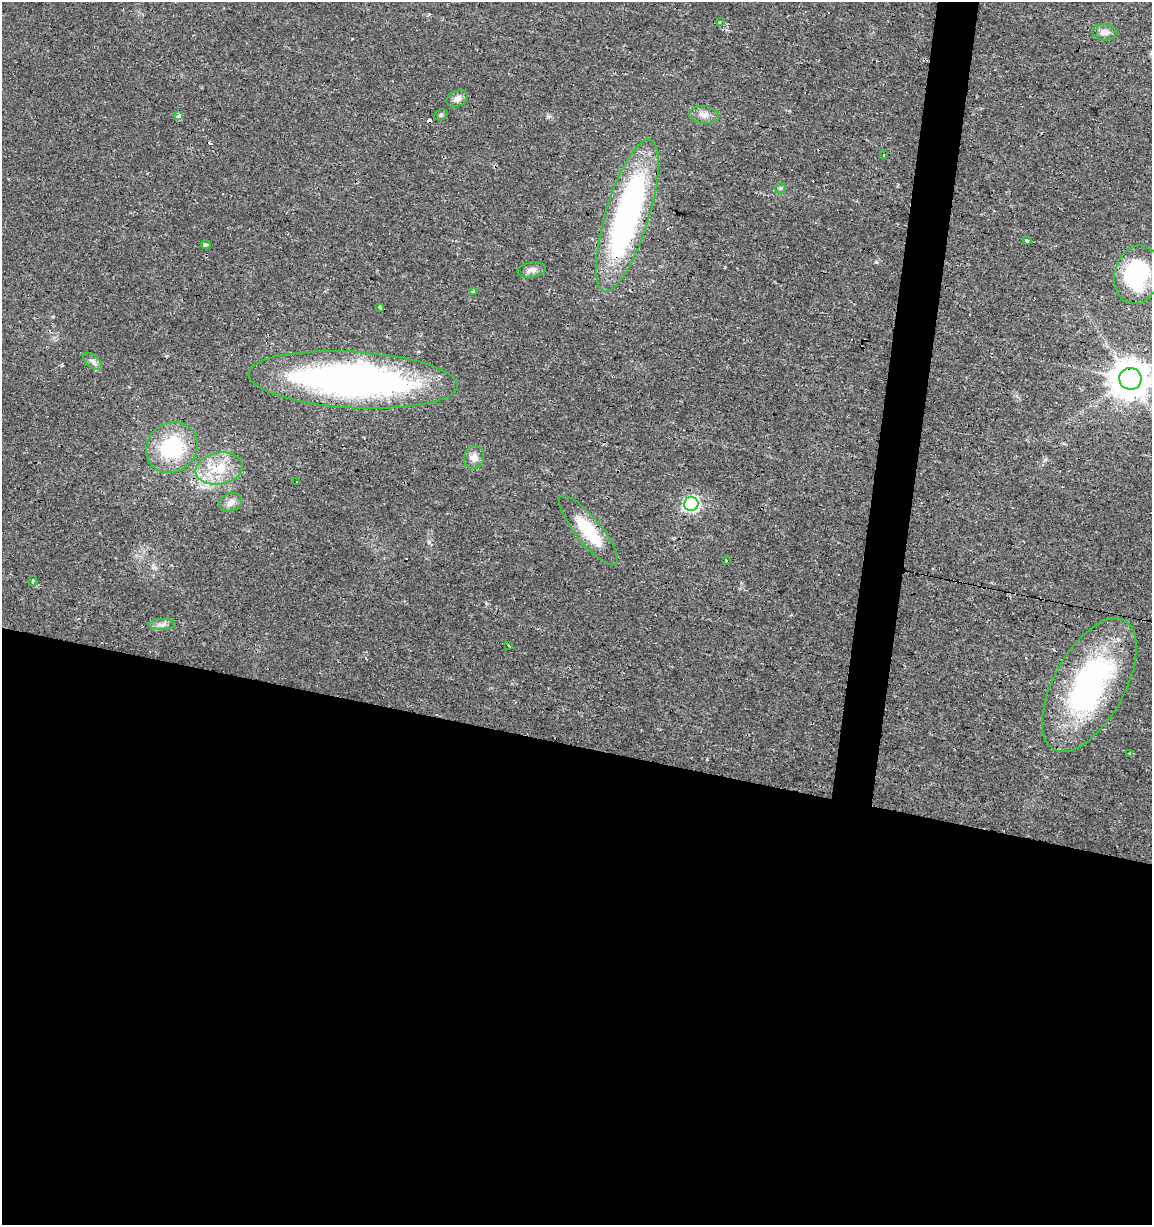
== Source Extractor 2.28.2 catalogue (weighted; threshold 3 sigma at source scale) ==
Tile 14 of 4 x 4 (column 2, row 4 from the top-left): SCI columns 1434-2583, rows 1-1223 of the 5106 x 4899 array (HDU 1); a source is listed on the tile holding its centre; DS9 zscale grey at full resolution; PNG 1154 x 1227 px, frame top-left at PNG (2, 2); each listed source drawn as its Kron ellipse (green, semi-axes under 4 px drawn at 4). Shown black and unused: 42% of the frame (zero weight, under 2 of 3 exposures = <1% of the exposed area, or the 3 px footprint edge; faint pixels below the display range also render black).
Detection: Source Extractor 2.28.2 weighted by HDU 2 'WHT'; one run over the whole footprint, this tile lists its part. Background 0.0131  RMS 0.0028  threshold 0.0127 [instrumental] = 3 sigma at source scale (4.5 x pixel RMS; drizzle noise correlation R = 1.50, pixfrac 1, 0.0396/0.0396 arcsec/px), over >= 5 px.
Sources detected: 39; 8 cosmic-ray / hot-pixel residue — neither listed nor drawn; the other 31 listed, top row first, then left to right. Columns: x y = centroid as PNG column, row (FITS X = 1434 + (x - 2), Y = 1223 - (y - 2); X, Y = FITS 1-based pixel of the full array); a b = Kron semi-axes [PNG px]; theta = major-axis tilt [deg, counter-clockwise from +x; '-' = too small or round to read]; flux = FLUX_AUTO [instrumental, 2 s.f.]
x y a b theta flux
720 22 4 3 - 0.39
1104 32 12 8 -7 1.7
457 98 11 7 26 1.6
441 115 7 5 21 0.45
704 115 15 8 -8 2
179 116 4 3 - 15
884 155 3 2 - 0.52
780 188 5 5 - 0.45
627 215 79 22 73 79
1027 240 4 3 - 0.63
206 245 5 3 - 4.1
531 270 14 7 9 1.7
1137 275 29 23 76 29
473 291 4 3 - 0.94
380 307 4 4 - 1
92 361 11 6 -39 1.1
1130 379 11 11 - 700
353 380 105 28 -3 120
172 447 27 24 39 19
474 457 11 10 - 2
219 469 24 16 10 8.2
297 481 3 3 - 3.4
230 502 12 8 25 2
691 504 7 7 - 63
588 530 43 13 -51 13
727 560 3 3 - 0.88
33 581 5 4 - 0.53
162 624 13 5 1 1.2
508 645 3 3 - 0.78
1089 685 74 35 61 64
1130 753 3 3 - 8
Overlapping masked pixels (flux is a lower limit): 5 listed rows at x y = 627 215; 1130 379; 353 380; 691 504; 588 530
Isophote crosses this tile's border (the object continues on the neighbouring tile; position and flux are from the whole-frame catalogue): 1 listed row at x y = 1130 379
Unlisted compact peaks at least as high as the median listed source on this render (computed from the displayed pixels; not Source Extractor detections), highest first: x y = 876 262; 429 542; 548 117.